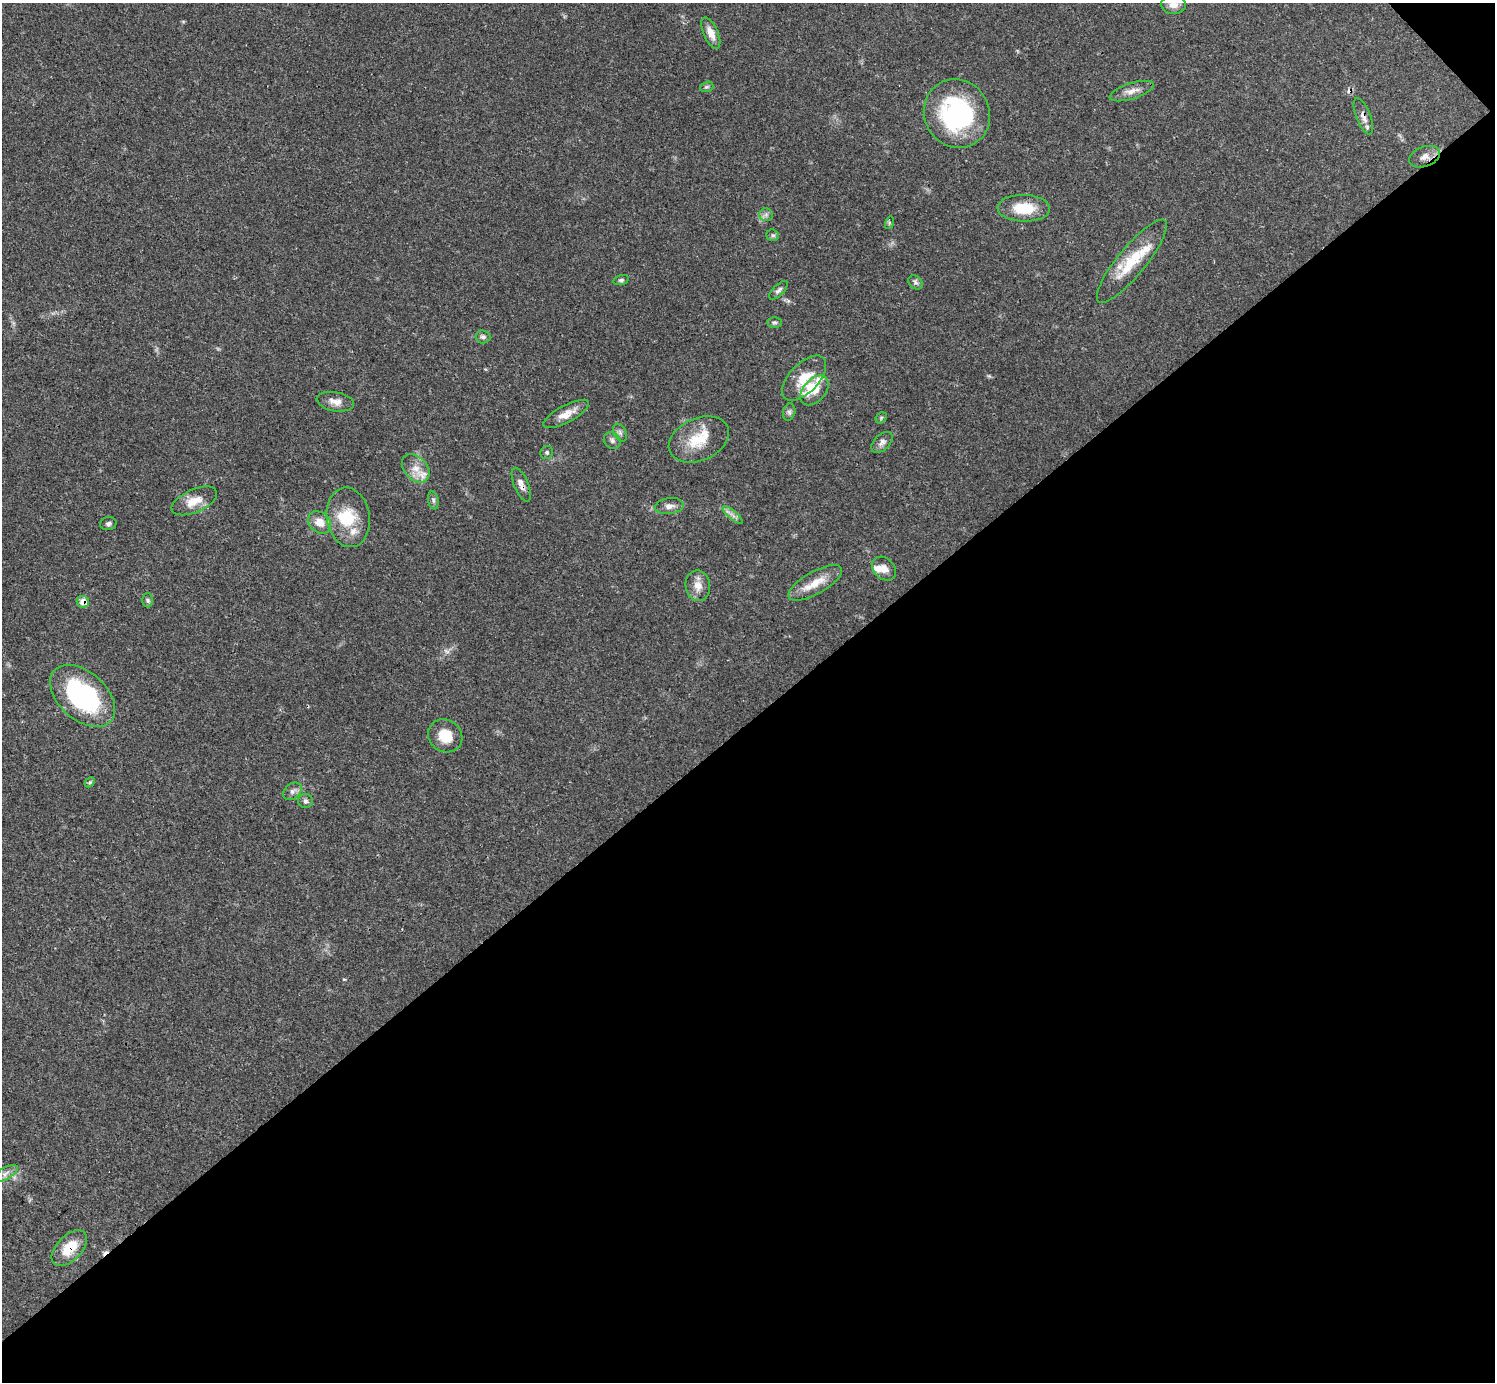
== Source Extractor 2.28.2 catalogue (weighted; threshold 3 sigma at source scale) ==
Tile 12 of 4 x 4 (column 4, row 3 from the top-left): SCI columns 4480-5972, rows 1534-2913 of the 5972 x 5970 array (HDU 1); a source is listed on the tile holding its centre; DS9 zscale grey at full resolution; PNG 1497 x 1384 px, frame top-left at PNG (2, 3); each listed source drawn as its Kron ellipse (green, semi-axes under 4 px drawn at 4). Shown black and unused: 48% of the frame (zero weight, under 3 of 4 exposures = <1% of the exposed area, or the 3 px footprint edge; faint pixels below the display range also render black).
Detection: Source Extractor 2.28.2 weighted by HDU 2 'WHT'; one run over the whole footprint, this tile lists its part. Background 0.0571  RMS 0.0031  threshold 0.0141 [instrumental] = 3 sigma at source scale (4.5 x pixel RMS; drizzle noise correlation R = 1.50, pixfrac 1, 0.05/0.05 arcsec/px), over >= 5 px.
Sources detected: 58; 1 inside a brighter object's white glare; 2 cosmic-ray / hot-pixel residue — neither listed nor drawn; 6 inside a brighter listed object's ellipse — not listed separately; the other 49 listed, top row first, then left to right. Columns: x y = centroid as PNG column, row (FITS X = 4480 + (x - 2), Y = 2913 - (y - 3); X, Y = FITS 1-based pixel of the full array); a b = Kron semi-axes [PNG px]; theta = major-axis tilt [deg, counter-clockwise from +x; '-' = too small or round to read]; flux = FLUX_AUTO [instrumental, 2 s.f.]
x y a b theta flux
1173 4 12 9 -5 2.3
711 33 17 7 -66 3
707 87 7 5 19 0.57
1132 91 23 8 17 2.7
957 113 35 32 -60 42
1363 116 19 7 -68 2.3
1425 157 16 10 20 2.3
1024 208 26 13 -1 9.1
766 215 7 6 - 0.97
889 223 6 4 73 0.43
773 235 6 5 - 0.53
1132 261 52 14 51 13
621 280 8 4 15 0.69
916 282 8 6 -44 0.87
778 290 12 5 45 0.98
774 322 7 5 0 0.67
483 337 7 6 - 0.93
804 378 28 14 46 7.6
814 390 17 11 49 3.7
335 402 19 9 -10 2.7
789 412 9 6 77 0.86
566 414 25 8 28 4
881 418 6 4 48 0.5
620 433 9 6 -63 1
699 439 31 21 24 10
612 440 9 7 -40 1.1
882 442 13 7 44 1.5
547 452 7 6 - 0.66
416 468 16 11 -47 4.3
521 485 18 7 -67 1.9
433 500 9 5 -78 0.79
194 501 24 11 23 5.1
669 506 14 8 7 1.9
733 515 12 3 -41 1.1
348 517 30 21 -81 11
320 522 12 10 -39 3.8
108 524 8 6 12 0.81
884 569 13 10 -44 2.7
815 583 30 11 29 6.1
698 586 15 12 -81 3.2
148 600 7 5 -88 0.65
83 602 6 6 - 2.8
83 696 38 24 -42 41
445 736 18 16 -37 6.1
90 782 6 4 45 0.44
292 791 10 7 39 1.3
305 801 7 7 - 0.82
5 1174 14 5 30 1.5
69 1248 22 12 46 7.7
Overlapping masked pixels (flux is a lower limit): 5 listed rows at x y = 1363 116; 1425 157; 521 485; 83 602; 69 1248
Isophote crosses this tile's border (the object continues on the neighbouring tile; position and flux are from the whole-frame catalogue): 1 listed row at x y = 1173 4